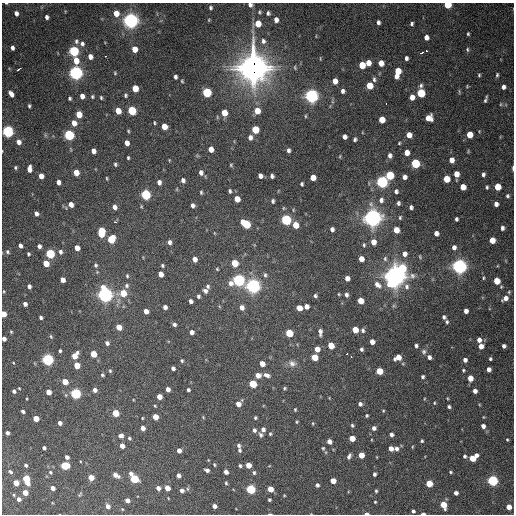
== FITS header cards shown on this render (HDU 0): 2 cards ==
NAXIS1  =                  512 / Axis length
NAXIS2  =                  512 / Axis length

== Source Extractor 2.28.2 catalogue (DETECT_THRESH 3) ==
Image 512 x 512 px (HDU 0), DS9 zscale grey, 1 PNG px = 1 image px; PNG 516 x 516 px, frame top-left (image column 1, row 512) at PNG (2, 3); no overlay
Background 1410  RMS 39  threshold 118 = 3 sigma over >= 5 px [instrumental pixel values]
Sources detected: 375; all 375 listed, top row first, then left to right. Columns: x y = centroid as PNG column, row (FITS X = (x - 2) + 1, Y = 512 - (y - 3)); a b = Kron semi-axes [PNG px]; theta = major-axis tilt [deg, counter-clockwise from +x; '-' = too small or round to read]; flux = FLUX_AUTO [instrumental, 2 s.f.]
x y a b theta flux
6 3 4 2 - 2.5e+03
250 5 6 5 - 7.8e+03
448 5 5 4 - 1.0e+05
211 7 5 4 - 4.8e+03
259 12 5 4 - 3.3e+03
16 13 5 4 - 1.2e+04
116 13 6 5 - 3.5e+04
268 13 4 4 - 6.0e+03
47 17 4 4 - 8.2e+03
131 20 6 6 - 1.3e+06
209 20 4 3 - 2.4e+03
276 20 5 4 - 1.6e+04
378 22 4 4 - 7.0e+03
258 24 5 5 - 4.7e+04
412 24 4 3 - 5.0e+03
468 34 3 3 - 3.3e+03
426 37 5 4 - 1.6e+04
76 41 7 5 78 6.4e+03
263 41 7 6 - 8.7e+03
82 44 7 6 - 8.6e+03
12 48 4 4 - 9.9e+03
134 49 5 4 - 3.6e+04
467 50 6 5 - 4.3e+03
74 51 5 5 - 3.4e+05
426 51 3 3 - 8.7e+03
421 53 3 3 - 2.4e+04
106 56 3 2 - 6.7e+03
90 57 5 4 - 1.7e+04
320 58 5 3 - 2.1e+03
406 58 4 3 - 7.1e+03
76 61 6 5 - 3.7e+04
368 63 5 4 - 2.6e+04
381 63 5 5 - 2.7e+04
362 65 5 5 - 6.0e+04
253 68 13 12 - 3.4e+06
295 68 6 3 -65 3.2e+03
18 69 4 3 - 1.6e+04
398 72 9 5 76 6.9e+04
76 73 6 5 - 9.8e+05
115 73 4 4 - 2.8e+03
479 75 5 4 - 3.5e+03
497 75 6 4 81 4.2e+03
175 77 4 3 - 7.3e+03
374 79 7 4 -77 5.6e+03
182 81 4 3 - 2.8e+03
335 81 5 4 - 2.2e+04
369 86 5 5 - 6.1e+04
467 86 4 4 - 2.5e+03
503 87 5 5 - 1.0e+04
135 88 5 4 - 5.6e+04
343 91 4 4 - 8.2e+03
207 92 5 5 - 1.9e+05
421 93 6 5 - 1.7e+05
11 94 7 4 -55 1.6e+04
125 95 5 4 - 4.3e+03
82 96 5 4 - 1.7e+04
311 96 6 6 - 1.0e+06
92 97 4 4 - 3.7e+03
412 97 5 5 - 2.1e+04
70 98 4 4 - 4.4e+03
101 98 4 3 - 3.5e+03
486 99 7 3 70 5.9e+03
386 104 3 2 - 3.7e+03
29 106 4 3 - 4.6e+03
118 111 5 4 - 3.9e+04
132 111 5 5 - 1.9e+05
257 111 6 5 - 3.4e+04
224 113 5 5 - 3.7e+04
79 114 5 4 - 5.6e+04
305 116 5 3 - 2.9e+03
429 118 6 6 - 2.9e+04
382 120 5 5 - 4.6e+04
74 123 6 5 - 2.7e+04
154 123 4 3 - 3.1e+03
164 126 5 4 - 3.5e+04
255 129 5 5 - 9.1e+04
8 131 5 5 - 6.0e+05
128 131 4 3 - 2.7e+03
45 135 6 4 -72 3.6e+03
69 135 5 5 - 3.7e+05
409 135 5 5 - 2.8e+04
469 135 5 5 - 4.7e+04
250 137 6 5 - 1.2e+04
344 137 4 4 - 1.1e+04
355 139 4 3 - 5.2e+03
19 142 6 5 - 1.7e+04
127 143 5 4 - 1.9e+04
399 143 3 3 - 2.9e+03
211 149 5 4 - 2.3e+04
288 150 5 4 - 6.7e+03
93 151 5 4 - 1.7e+04
407 153 5 4 - 2.2e+04
390 155 6 5 - 1.0e+04
340 156 5 3 - 2.5e+03
128 158 4 3 - 3.4e+03
451 160 5 4 - 2.1e+04
415 163 5 5 - 2.2e+05
115 164 4 4 - 4.2e+03
231 165 4 4 - 3.0e+03
15 167 4 4 - 3.9e+03
513 168 5 2 - 5.4e+03
29 169 6 4 85 1.7e+04
76 172 5 4 - 3.6e+04
201 173 6 5 - 1.1e+04
456 174 5 4 - 2.7e+04
483 174 4 4 - 6.4e+03
390 175 5 5 - 1.4e+05
41 176 5 4 - 2.3e+04
260 176 5 4 - 1.1e+04
272 176 4 4 - 6.6e+03
313 177 5 5 - 3.1e+04
404 177 4 4 - 1.2e+04
107 178 5 3 - 2.6e+03
446 179 5 5 - 6.4e+04
183 180 5 4 - 8.9e+03
58 182 5 4 - 1.3e+04
159 182 5 4 - 1.1e+04
382 182 6 5 - 6.7e+05
302 184 4 3 - 4.3e+03
463 187 5 5 - 3.6e+04
487 187 4 3 - 4.1e+03
497 187 5 5 - 5.9e+04
177 189 5 3 - 2.2e+03
230 191 4 3 - 4.7e+03
396 191 5 5 - 7.2e+03
201 192 5 3 - 3.7e+03
146 195 5 5 - 3.2e+05
507 196 5 5 - 5.0e+03
237 199 5 4 - 3.2e+04
381 200 7 6 - 1.1e+04
273 201 4 3 - 5.0e+03
398 203 5 4 - 6.6e+03
71 204 5 5 - 1.9e+04
496 204 4 4 - 1.1e+04
193 205 4 4 - 8.7e+03
114 207 5 4 - 1.4e+04
411 207 4 4 - 6.8e+03
293 210 5 3 - 2.5e+03
36 213 4 4 - 9.6e+03
400 217 5 4 - 3.8e+03
373 218 7 7 - 1.6e+06
456 219 4 3 - 5.6e+03
286 220 5 5 - 3.8e+05
115 222 3 2 - 4.6e+03
246 224 7 5 -39 1.4e+05
295 225 5 5 - 4.4e+04
502 228 5 4 - 8.2e+03
332 229 5 4 - 9.0e+03
396 230 5 5 - 3.8e+04
101 232 7 5 84 1.2e+05
214 233 5 3 - 2.0e+03
436 233 4 4 - 1.5e+04
111 239 6 5 - 9.6e+04
492 240 5 5 - 4.3e+04
169 242 5 5 - 8.3e+03
373 242 6 5 - 2.3e+04
364 245 6 4 -80 4.2e+03
20 246 4 4 - 1.1e+04
39 246 5 4 - 8.4e+03
454 247 5 5 - 1.1e+04
77 248 5 4 - 2.3e+04
8 252 6 5 - 6.2e+03
60 252 6 5 - 7.3e+03
28 254 4 4 - 4.0e+03
50 254 5 5 - 2.2e+05
404 254 6 5 - 1.5e+04
420 257 7 4 -64 3.3e+03
195 259 5 4 - 1.9e+04
361 259 5 4 - 2.8e+04
385 259 8 6 89 7.1e+03
46 263 5 4 - 4.7e+04
234 263 5 5 - 6.7e+04
95 265 5 4 - 4.5e+03
162 265 5 4 - 4.1e+03
459 266 6 6 - 1.2e+06
402 268 13 7 -44 1.4e+05
217 269 4 4 - 2.7e+03
161 274 5 4 - 2.0e+04
265 275 6 5 - 5.5e+03
127 276 5 4 - 3.4e+03
395 276 8 7 - 2.0e+06
347 278 5 4 - 1.5e+04
483 278 6 4 85 3.5e+03
63 280 5 4 - 2.0e+04
238 280 6 6 - 6.6e+05
497 281 5 5 - 5.9e+04
391 283 7 5 -48 1.6e+05
378 285 12 7 -40 1.8e+04
29 286 4 4 - 1.0e+04
127 286 6 6 - 6.1e+03
208 286 5 5 - 6.0e+03
253 286 6 6 - 1.1e+06
407 286 9 7 -86 1.1e+04
4 291 5 4 - 2.9e+03
205 291 6 5 - 8.7e+03
123 293 6 5 - 5.9e+04
339 294 4 3 - 2.4e+03
105 295 7 6 - 1.1e+06
346 295 5 4 - 8.0e+03
198 296 4 4 - 5.4e+03
315 296 4 3 - 5.4e+03
505 298 7 5 34 1.7e+04
191 301 4 4 - 9.4e+03
360 301 5 5 - 4.2e+04
25 304 4 4 - 1.0e+04
306 306 5 4 - 1.5e+04
165 307 4 4 - 1.1e+04
242 307 5 5 - 1.4e+04
299 308 5 5 - 3.3e+04
146 311 5 4 - 1.8e+04
466 311 4 4 - 1.3e+04
3 314 5 4 - 3.7e+04
41 317 4 3 - 5.7e+03
444 317 4 4 - 5.9e+03
447 322 5 4 - 4.4e+03
174 324 4 4 - 6.7e+03
119 327 5 4 - 3.1e+04
355 330 5 4 - 4.6e+04
363 330 5 4 - 5.6e+03
11 332 5 4 - 3.0e+03
192 332 4 4 - 1.2e+04
320 332 7 4 -88 9.9e+03
289 333 5 5 - 1.0e+05
51 336 5 4 - 3.5e+03
4 339 4 4 - 1.2e+04
479 340 5 4 - 1.4e+04
372 342 4 4 - 1.9e+04
107 343 5 5 - 8.4e+03
331 345 5 4 - 5.8e+04
416 346 4 3 - 6.3e+03
481 346 5 4 - 2.0e+04
504 346 4 4 - 7.9e+03
317 349 5 4 - 2.6e+04
361 349 4 3 - 5.0e+03
60 351 3 3 - 4.2e+03
424 352 7 6 - 7.1e+03
93 354 5 4 - 6.4e+04
346 354 3 2 - 1.5e+04
75 356 6 5 - 3.8e+04
314 357 5 5 - 5.9e+04
351 357 3 3 - 3.1e+03
398 357 7 5 28 2.7e+04
429 357 5 4 - 9.5e+03
490 359 3 3 - 3.9e+03
48 360 5 5 - 5.7e+05
465 360 4 4 - 1.1e+04
182 361 4 3 - 4.0e+03
14 363 4 2 - 1.8e+03
292 363 11 8 -26 1.4e+04
262 364 5 4 - 2.3e+04
77 365 5 4 - 3.5e+04
173 368 4 4 - 7.3e+03
489 369 4 4 - 1.4e+04
463 370 4 3 - 3.4e+03
110 371 5 4 - 4.1e+03
379 371 5 5 - 6.7e+04
102 375 5 4 - 4.2e+03
258 375 5 5 - 2.1e+04
267 375 8 5 -18 9.9e+03
423 377 4 4 - 5.3e+03
470 378 5 4 - 3.2e+04
65 382 5 4 - 4.5e+04
253 384 5 5 - 1.1e+05
19 388 3 3 - 2.1e+03
284 388 4 4 - 3.5e+03
168 389 4 4 - 1.3e+04
95 390 5 4 - 1.3e+04
188 390 4 3 - 5.0e+03
14 391 4 3 - 6.1e+03
475 391 4 4 - 1.2e+04
48 392 5 4 - 2.6e+04
75 393 5 5 - 4.0e+05
159 397 4 4 - 2.6e+04
447 398 4 3 - 2.4e+03
27 399 4 2 - 2.0e+03
434 403 5 4 - 3.1e+03
238 404 5 4 - 2.3e+04
360 404 4 4 - 7.6e+03
155 406 4 2 - 2.5e+03
449 407 4 3 - 5.6e+03
295 409 4 3 - 2.9e+03
23 411 4 3 - 5.8e+03
383 411 4 3 - 2.5e+03
115 413 5 4 - 8.2e+04
367 415 3 3 - 3.5e+03
155 417 5 4 - 3.5e+04
203 417 4 3 - 2.1e+03
36 418 4 4 - 4.2e+04
142 418 3 2 - 2.2e+03
255 418 4 3 - 3.8e+03
297 422 3 3 - 2.7e+03
60 423 4 4 - 1.1e+04
313 423 4 4 - 2.7e+03
352 425 4 3 - 4.0e+03
483 426 4 4 - 1.4e+04
143 428 4 4 - 1.6e+04
374 428 5 5 - 9.3e+03
263 429 5 5 - 9.6e+03
254 430 6 5 - 7.4e+03
7 433 4 4 - 8.6e+03
270 434 4 3 - 3.4e+03
391 434 4 4 - 9.0e+03
121 435 5 5 - 1.1e+04
261 435 6 5 - 6.6e+03
129 438 4 4 - 4.1e+03
352 438 5 4 - 3.7e+04
507 440 4 3 - 2.8e+03
329 441 4 4 - 1.5e+04
422 441 4 4 - 3.6e+03
122 446 4 4 - 2.1e+04
239 446 5 4 - 6.2e+03
412 447 5 3 - 2.3e+03
44 448 4 3 - 6.7e+03
323 448 5 4 - 3.3e+03
391 448 5 4 - 1.9e+04
396 449 6 5 - 9.4e+03
179 450 4 4 - 1.4e+04
240 450 5 4 - 5.2e+03
361 455 5 4 - 3.7e+04
476 455 4 3 - 9.6e+03
349 456 6 4 63 7.9e+03
465 456 4 4 - 5.3e+03
67 457 4 4 - 1.0e+04
377 457 4 2 - 1.6e+03
472 458 6 5 - 6.0e+04
26 465 4 3 - 5.6e+03
214 465 4 3 - 3.0e+03
248 465 4 4 - 3.2e+04
65 466 5 5 - 1.5e+05
240 466 4 4 - 4.4e+03
269 466 5 3 - 1.8e+03
207 470 4 4 - 9.4e+03
10 472 6 4 -35 6.0e+03
50 472 6 5 - 4.4e+03
226 472 4 4 - 1.3e+04
450 472 4 3 - 3.4e+03
254 473 5 5 - 5.2e+03
374 474 4 3 - 7.0e+03
116 475 6 4 -31 1.8e+04
178 475 4 4 - 1.3e+04
91 477 4 4 - 3.9e+04
26 479 7 4 -74 1.0e+05
134 479 6 4 -52 2.1e+05
333 481 5 4 - 3.5e+04
493 481 5 5 - 4.5e+05
16 483 4 4 - 4.5e+04
226 483 4 4 - 3.5e+03
429 483 5 4 - 7.8e+04
317 485 4 4 - 7.0e+03
52 488 4 4 - 1.6e+04
158 488 4 4 - 1.5e+04
167 488 5 4 - 3.1e+04
251 489 5 5 - 2.9e+05
270 489 5 4 - 3.8e+04
182 490 4 4 - 1.0e+04
376 491 4 3 - 3.7e+03
25 493 4 4 - 3.5e+04
456 493 4 4 - 1.1e+04
80 494 6 3 46 3.2e+03
14 495 4 4 - 2.8e+03
284 495 3 3 - 2.2e+03
168 498 4 2 - 1.6e+03
19 499 4 4 - 1.1e+04
127 500 4 4 - 1.6e+04
269 500 3 3 - 3.7e+03
375 502 3 3 - 2.6e+03
443 505 5 4 - 6.5e+04
108 506 5 4 - 1.5e+04
214 506 4 4 - 1.2e+04
509 507 4 4 - 3.0e+04
122 509 4 3 - 2.2e+03
413 511 4 3 - 6.1e+03
366 513 4 2 - 9.0e+03
270 514 5 2 - 2.7e+03
423 514 4 2 - 9.9e+03
At the frame edge (FLAGS 8, measured only in part): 9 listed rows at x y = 6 3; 250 5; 448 5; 513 168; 3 314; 4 339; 366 513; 270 514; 423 514